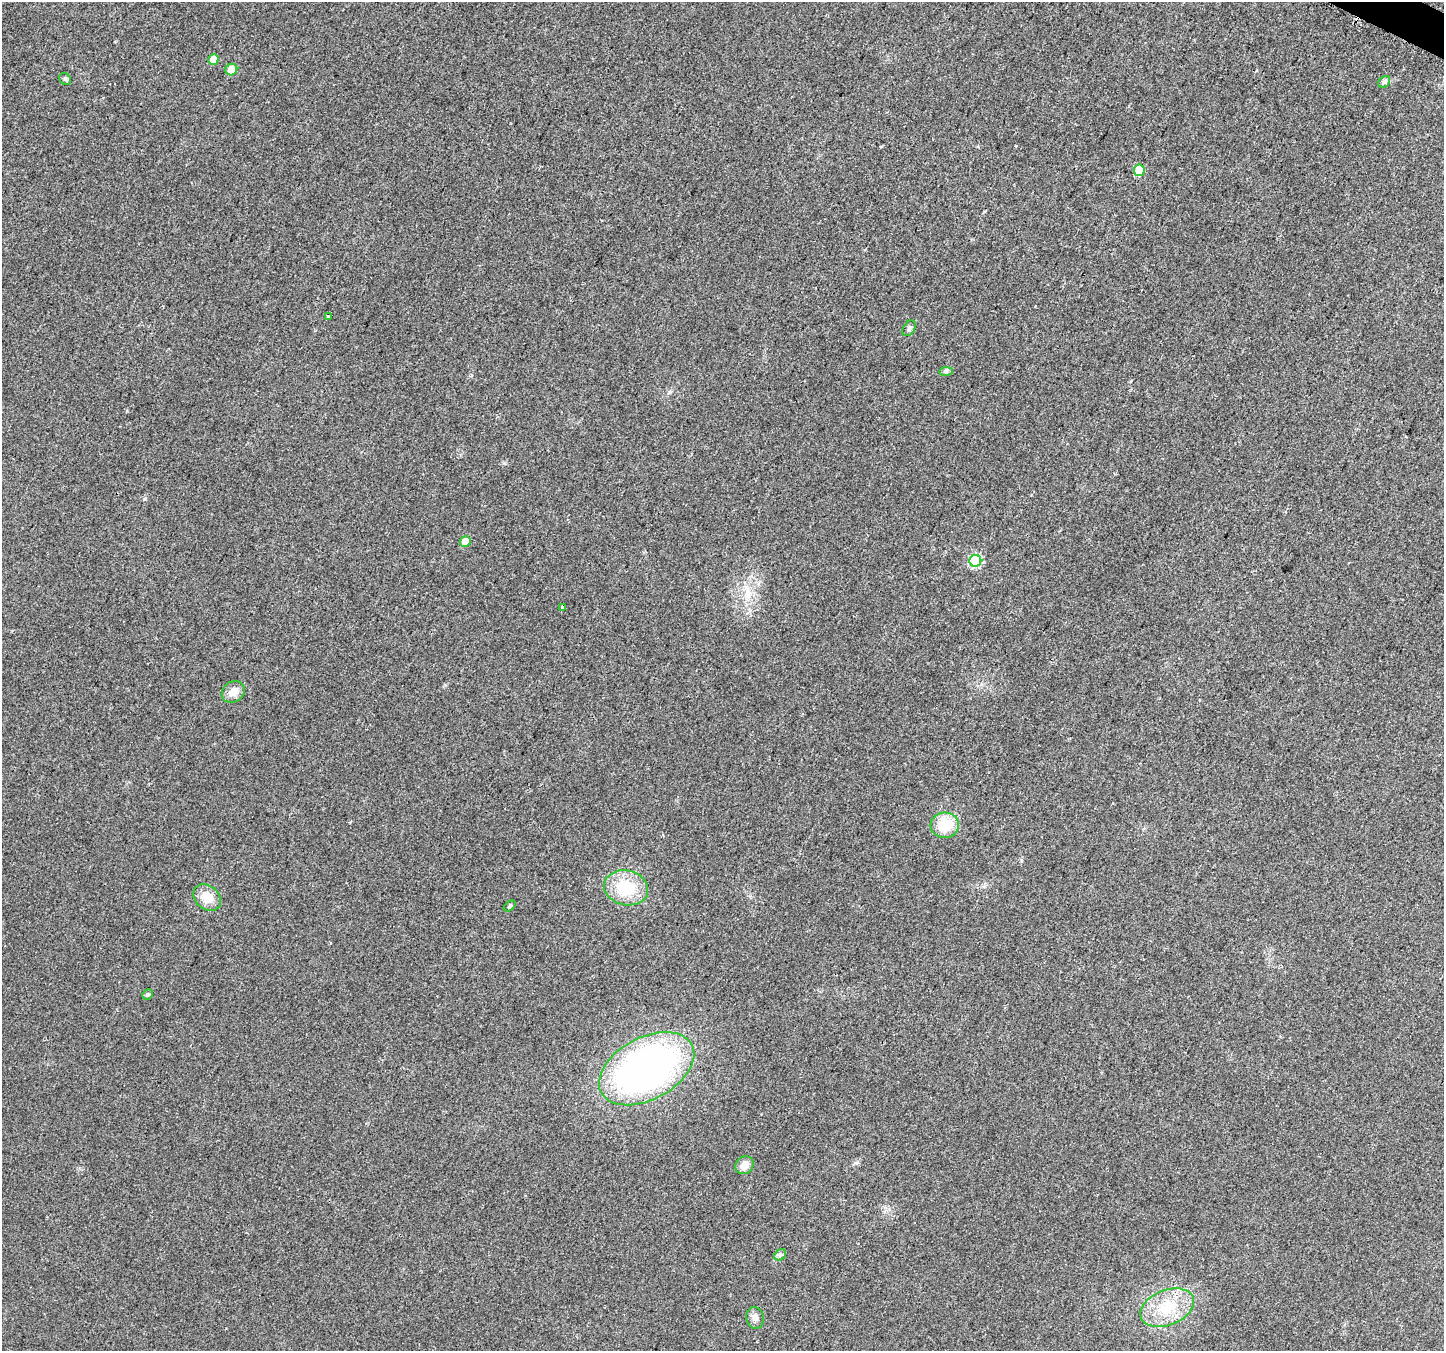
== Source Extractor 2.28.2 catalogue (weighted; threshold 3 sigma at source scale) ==
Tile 10 of 4 x 4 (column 2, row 3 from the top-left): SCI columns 1469-2910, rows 1631-2979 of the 5805 x 5898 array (HDU 1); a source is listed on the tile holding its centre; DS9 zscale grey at full resolution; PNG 1446 x 1353 px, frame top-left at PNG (2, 2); each listed source drawn as its Kron ellipse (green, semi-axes under 4 px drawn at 4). Shown black and unused: <1% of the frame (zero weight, under 2 of 3 exposures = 2% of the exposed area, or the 3 px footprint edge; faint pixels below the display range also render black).
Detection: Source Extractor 2.28.2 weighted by HDU 2 'WHT'; one run over the whole footprint, this tile lists its part. Background 0.033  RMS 0.0071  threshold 0.0318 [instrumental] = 3 sigma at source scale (4.5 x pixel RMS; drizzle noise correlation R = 1.50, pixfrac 1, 0.0396/0.0396 arcsec/px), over >= 5 px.
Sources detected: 23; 1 cosmic-ray / hot-pixel residue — neither listed nor drawn; the other 22 listed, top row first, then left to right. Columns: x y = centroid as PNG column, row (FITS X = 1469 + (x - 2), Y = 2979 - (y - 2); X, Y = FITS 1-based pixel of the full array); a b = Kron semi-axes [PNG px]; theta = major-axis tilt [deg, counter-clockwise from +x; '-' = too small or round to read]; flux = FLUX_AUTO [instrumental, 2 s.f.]
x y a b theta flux
213 59 5 5 - 7.8
231 70 6 5 - 8.5
65 79 6 5 - 1.3
1384 82 7 5 43 1.5
1139 170 5 5 - 20
328 316 3 3 - 5.5
909 328 8 6 57 1.7
946 372 7 4 0 1.3
465 542 5 5 - 9.8
975 561 6 6 - 60
562 607 3 3 - 2.1
233 692 12 10 37 6.6
945 825 14 12 5 20
626 888 22 17 -13 31
207 897 15 11 -42 11
510 906 7 4 38 1.1
147 994 5 5 - 1.5
647 1069 51 31 28 300
744 1165 10 8 37 6.5
780 1255 6 5 - 1.5
1167 1308 28 17 21 25
755 1318 11 8 -79 3.6